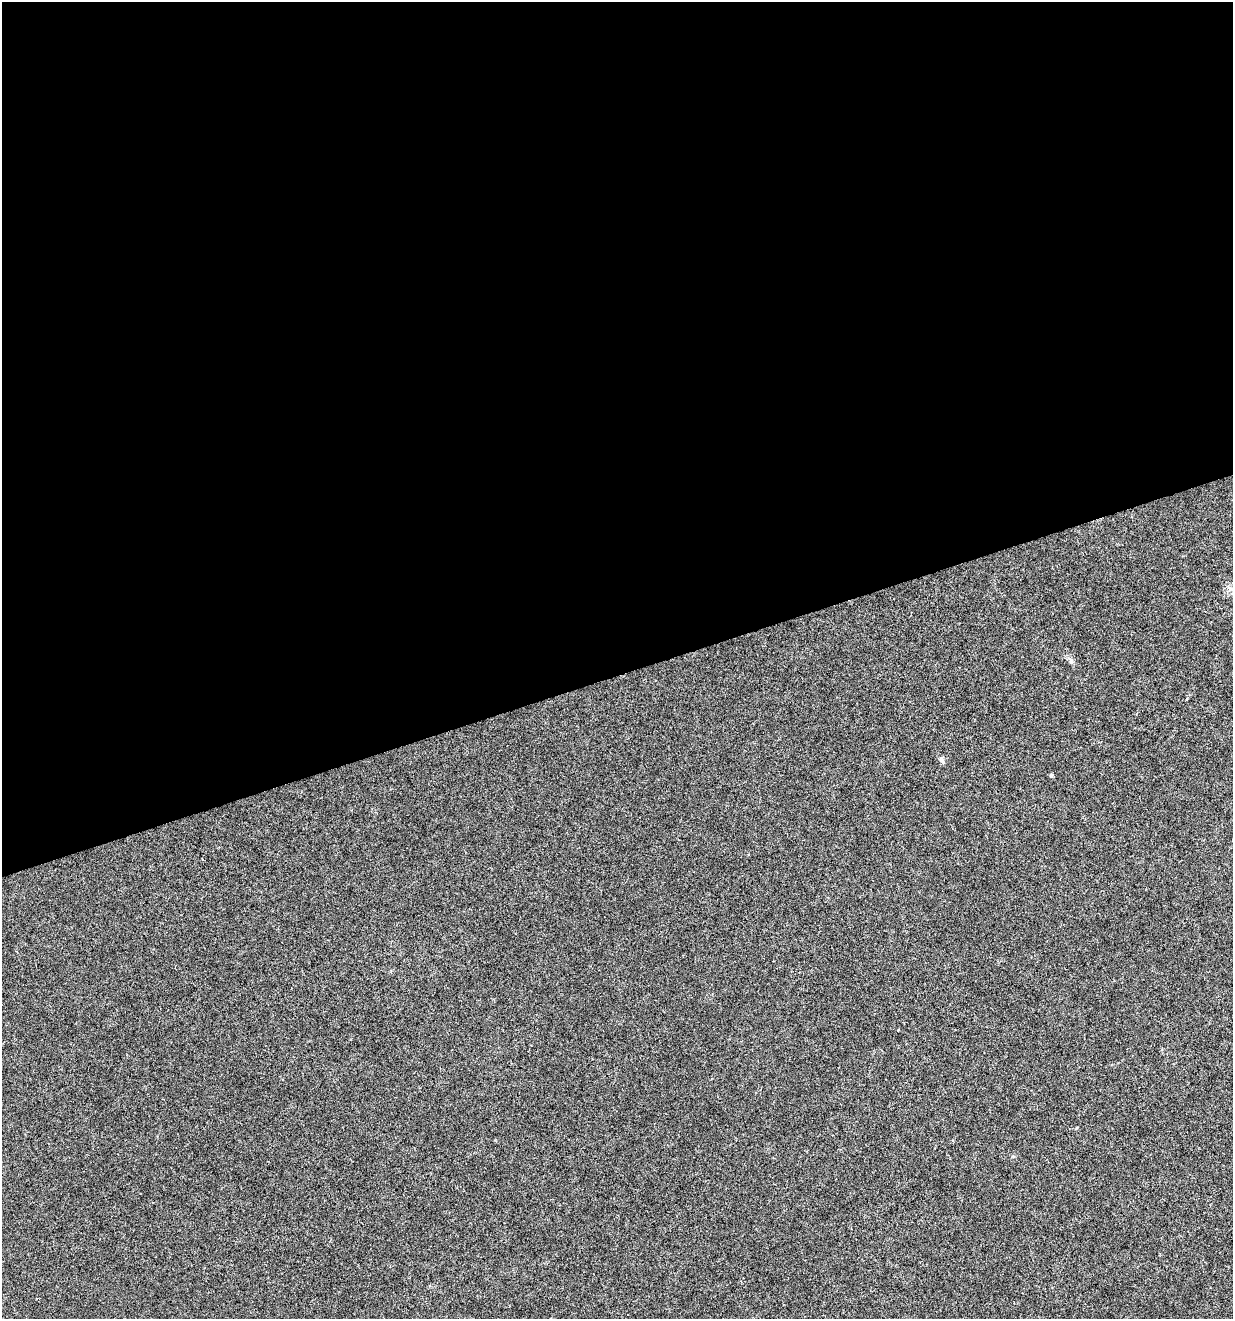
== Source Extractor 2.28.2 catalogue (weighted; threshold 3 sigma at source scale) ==
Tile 2 of 4 x 4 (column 2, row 1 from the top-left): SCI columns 1337-2567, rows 3953-5269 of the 5081 x 5270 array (HDU 1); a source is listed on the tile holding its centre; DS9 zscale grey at full resolution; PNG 1235 x 1321 px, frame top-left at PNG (2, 2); no overlay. Shown black and unused: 51% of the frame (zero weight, under 4 of 8 exposures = <1% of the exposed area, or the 3 px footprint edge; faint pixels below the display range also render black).
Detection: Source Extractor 2.28.2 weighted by HDU 2 'WHT'; one run over the whole footprint, this tile lists its part. Background 0.00105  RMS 0.0014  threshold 0.00554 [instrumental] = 3 sigma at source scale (4.09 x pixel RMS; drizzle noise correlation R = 1.36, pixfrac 0.8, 0.0396/0.0396 arcsec/px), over >= 5 px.
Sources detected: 4; all 4 listed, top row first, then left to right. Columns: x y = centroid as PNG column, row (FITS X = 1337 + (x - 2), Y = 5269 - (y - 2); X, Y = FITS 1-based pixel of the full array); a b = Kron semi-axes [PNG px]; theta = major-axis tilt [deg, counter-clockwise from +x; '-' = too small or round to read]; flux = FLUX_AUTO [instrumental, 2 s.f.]
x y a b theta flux
1071 661 9 5 -68 0.33
941 760 10 5 -64 0.34
1051 775 5 4 - 0.15
1013 1156 6 3 -18 0.13